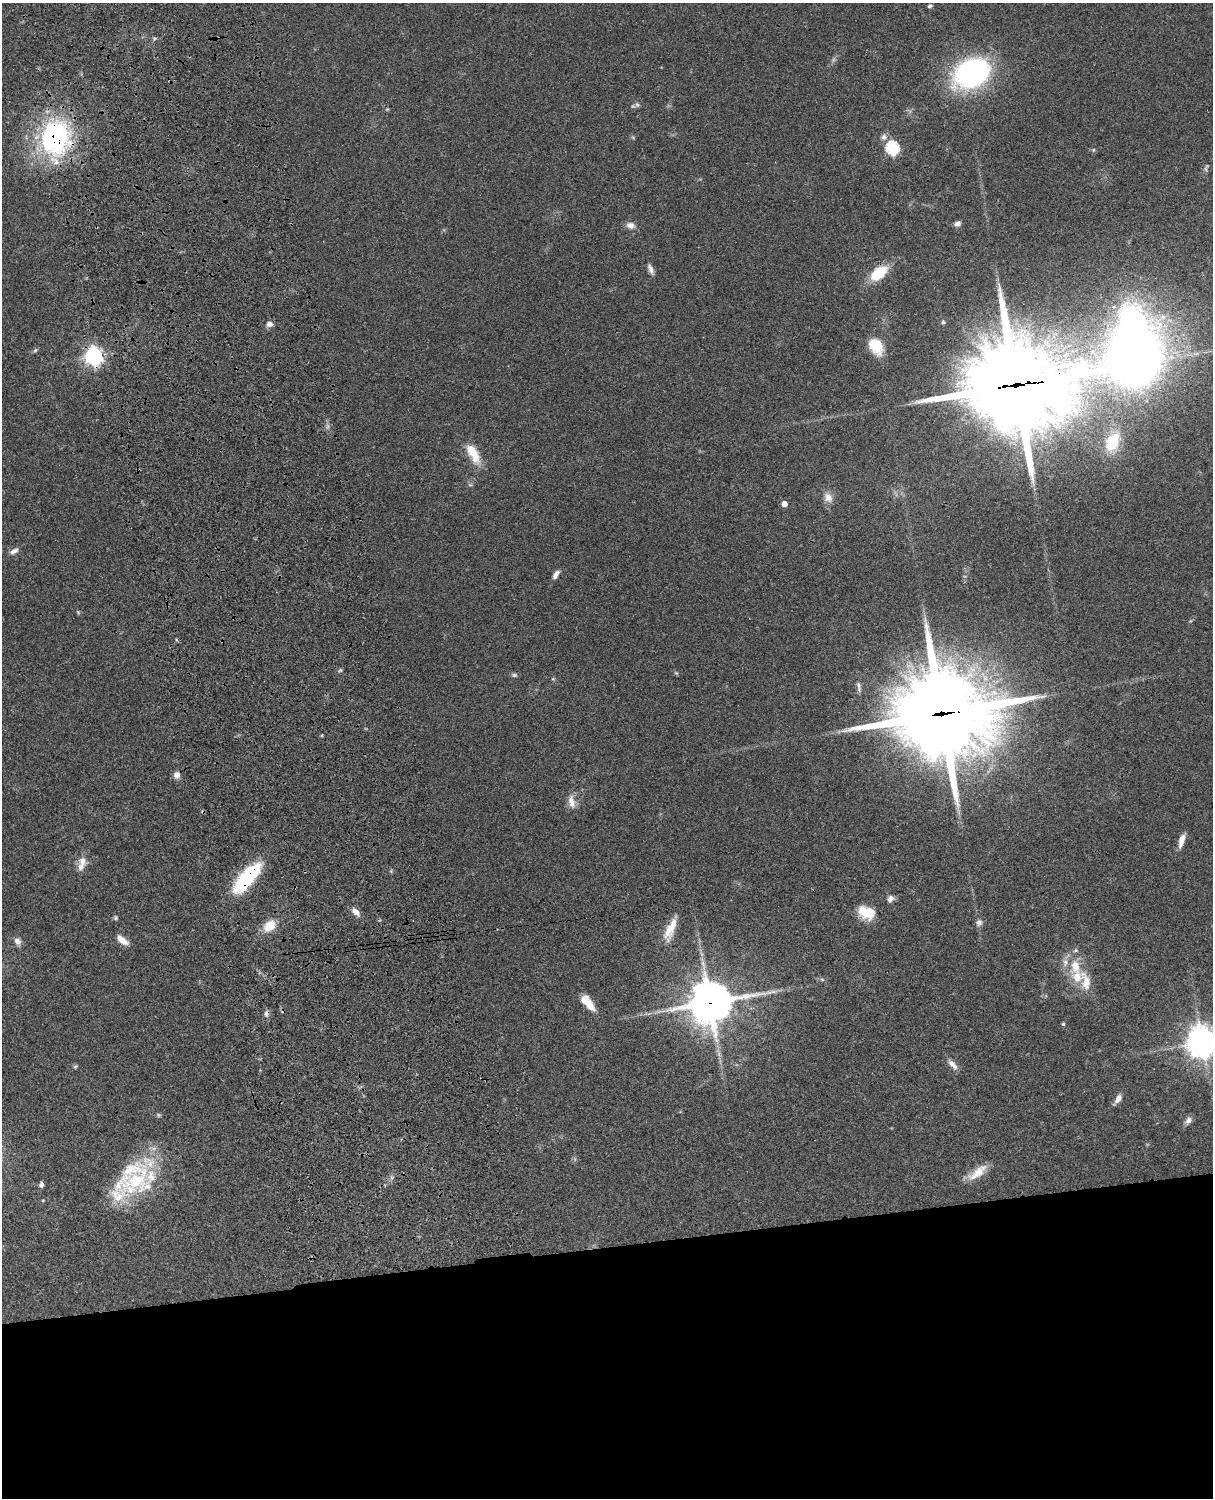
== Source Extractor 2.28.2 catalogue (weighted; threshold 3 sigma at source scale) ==
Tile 11 of 4 x 3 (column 3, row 3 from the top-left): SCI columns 2546-3756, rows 277-1772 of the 5087 x 4927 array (HDU 1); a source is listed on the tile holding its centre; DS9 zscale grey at full resolution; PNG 1215 x 1500 px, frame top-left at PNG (2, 3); no overlay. Shown black and unused: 17% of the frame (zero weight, under 3 of 4 exposures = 6% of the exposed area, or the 3 px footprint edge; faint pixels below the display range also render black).
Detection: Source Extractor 2.28.2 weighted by HDU 2 'WHT'; one run over the whole footprint, this tile lists its part. Background 0.079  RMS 0.0058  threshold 0.0262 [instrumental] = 3 sigma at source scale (4.5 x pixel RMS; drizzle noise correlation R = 1.50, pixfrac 1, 0.05/0.05 arcsec/px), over >= 5 px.
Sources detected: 74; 3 too faint to see at this stretch — not listed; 10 inside a brighter listed object's ellipse — not listed separately; the other 61 listed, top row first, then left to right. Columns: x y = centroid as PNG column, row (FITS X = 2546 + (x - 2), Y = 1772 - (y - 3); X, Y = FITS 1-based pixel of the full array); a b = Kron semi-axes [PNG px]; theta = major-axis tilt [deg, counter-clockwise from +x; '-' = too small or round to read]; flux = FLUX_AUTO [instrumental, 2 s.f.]
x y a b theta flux
930 6 5 5 - 1.2
972 73 39 28 27 110
637 105 7 7 - 1.6
884 137 9 8 - 2.6
55 138 44 37 89 99
892 148 6 6 - 84
1093 150 6 3 72 0.66
1206 168 13 4 72 1.4
957 224 7 5 21 2.5
630 225 12 8 -16 3.5
651 269 14 6 -68 2.6
879 273 22 11 39 19
943 322 5 4 - 1.4
269 324 9 7 8 2.6
876 346 22 15 -59 14
35 350 7 5 45 0.96
1135 355 50 33 90 840
93 356 7 7 - 240
1017 385 37 30 1 10000
1112 442 24 15 66 18
473 454 30 12 -61 13
828 497 13 11 -60 4.9
784 504 5 4 - 5
14 551 12 6 32 2.8
556 574 12 6 58 3
78 612 6 4 -19 0.71
340 670 6 5 - 0.91
514 675 8 5 0 1.2
553 679 5 4 - 0.71
859 687 16 5 -82 2.2
942 714 36 30 2 7900
177 775 9 8 - 2.9
572 802 19 9 -78 5.4
1182 840 17 6 71 5.3
82 861 14 12 -58 5.1
247 878 41 14 49 42
890 899 9 7 47 2.7
355 912 12 7 -47 3.7
866 913 21 14 -24 13
116 918 6 5 - 1
979 922 9 8 - 2.3
269 926 17 12 44 10
670 929 32 10 67 11
122 940 15 7 -39 5.7
17 941 10 8 -60 3
1075 966 24 15 -87 15
822 979 6 4 -2 0.95
585 1000 14 12 -33 6.6
710 1003 15 14 - 1800
266 1014 9 7 78 2
1063 1024 4 4 - 0.79
1202 1042 11 11 - 800
952 1064 16 7 -49 3.9
75 1067 7 4 17 0.85
1118 1099 12 7 59 3.5
1188 1120 11 7 54 2.8
977 1172 29 10 37 9.4
392 1177 6 6 - 1.4
136 1180 42 30 -20 39
41 1185 6 5 - 2
43 1200 5 3 - 0.52
Overlapping masked pixels (flux is a lower limit): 8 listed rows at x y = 55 138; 1135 355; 93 356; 1017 385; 942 714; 247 878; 710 1003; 266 1014
Isophote crosses this tile's border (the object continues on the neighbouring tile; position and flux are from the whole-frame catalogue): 1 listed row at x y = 1202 1042